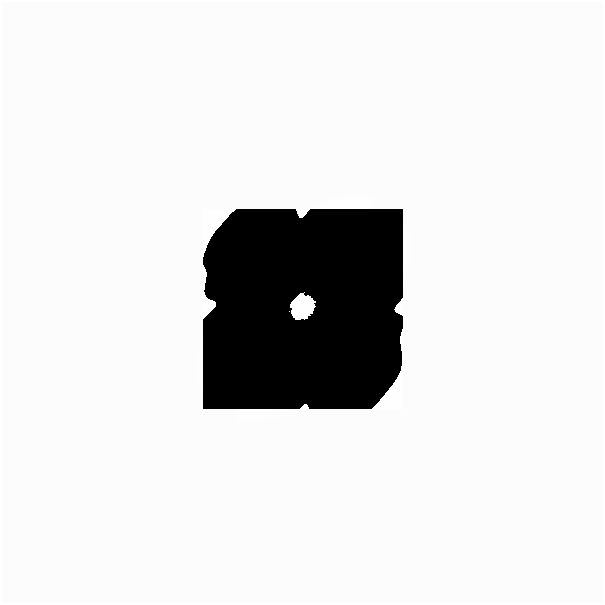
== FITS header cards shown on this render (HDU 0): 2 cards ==
NAXIS1  =                  601
NAXIS2  =                  601

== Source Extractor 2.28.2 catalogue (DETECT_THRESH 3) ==
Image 601 x 601 px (HDU 0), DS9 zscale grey, 1 PNG px = 1 image px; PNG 605 x 605 px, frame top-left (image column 1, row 601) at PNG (2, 2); no overlay
Background 0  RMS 5.3e-44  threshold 1.60e-43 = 3 sigma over >= 5 px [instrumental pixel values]
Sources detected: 15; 13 with non-positive FLUX_AUTO (blend fragments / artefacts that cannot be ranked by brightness) are not listed; the other 2 listed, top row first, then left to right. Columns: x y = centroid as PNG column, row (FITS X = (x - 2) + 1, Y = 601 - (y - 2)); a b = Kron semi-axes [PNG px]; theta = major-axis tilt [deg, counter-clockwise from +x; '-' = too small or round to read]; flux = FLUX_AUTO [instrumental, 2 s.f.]
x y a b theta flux
303 308 17 11 48 3.9e+01
380 591 51 27 0 1.5e-10
At the frame edge (FLAGS 8, measured only in part): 1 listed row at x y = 380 591
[13 non-positive-flux detections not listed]